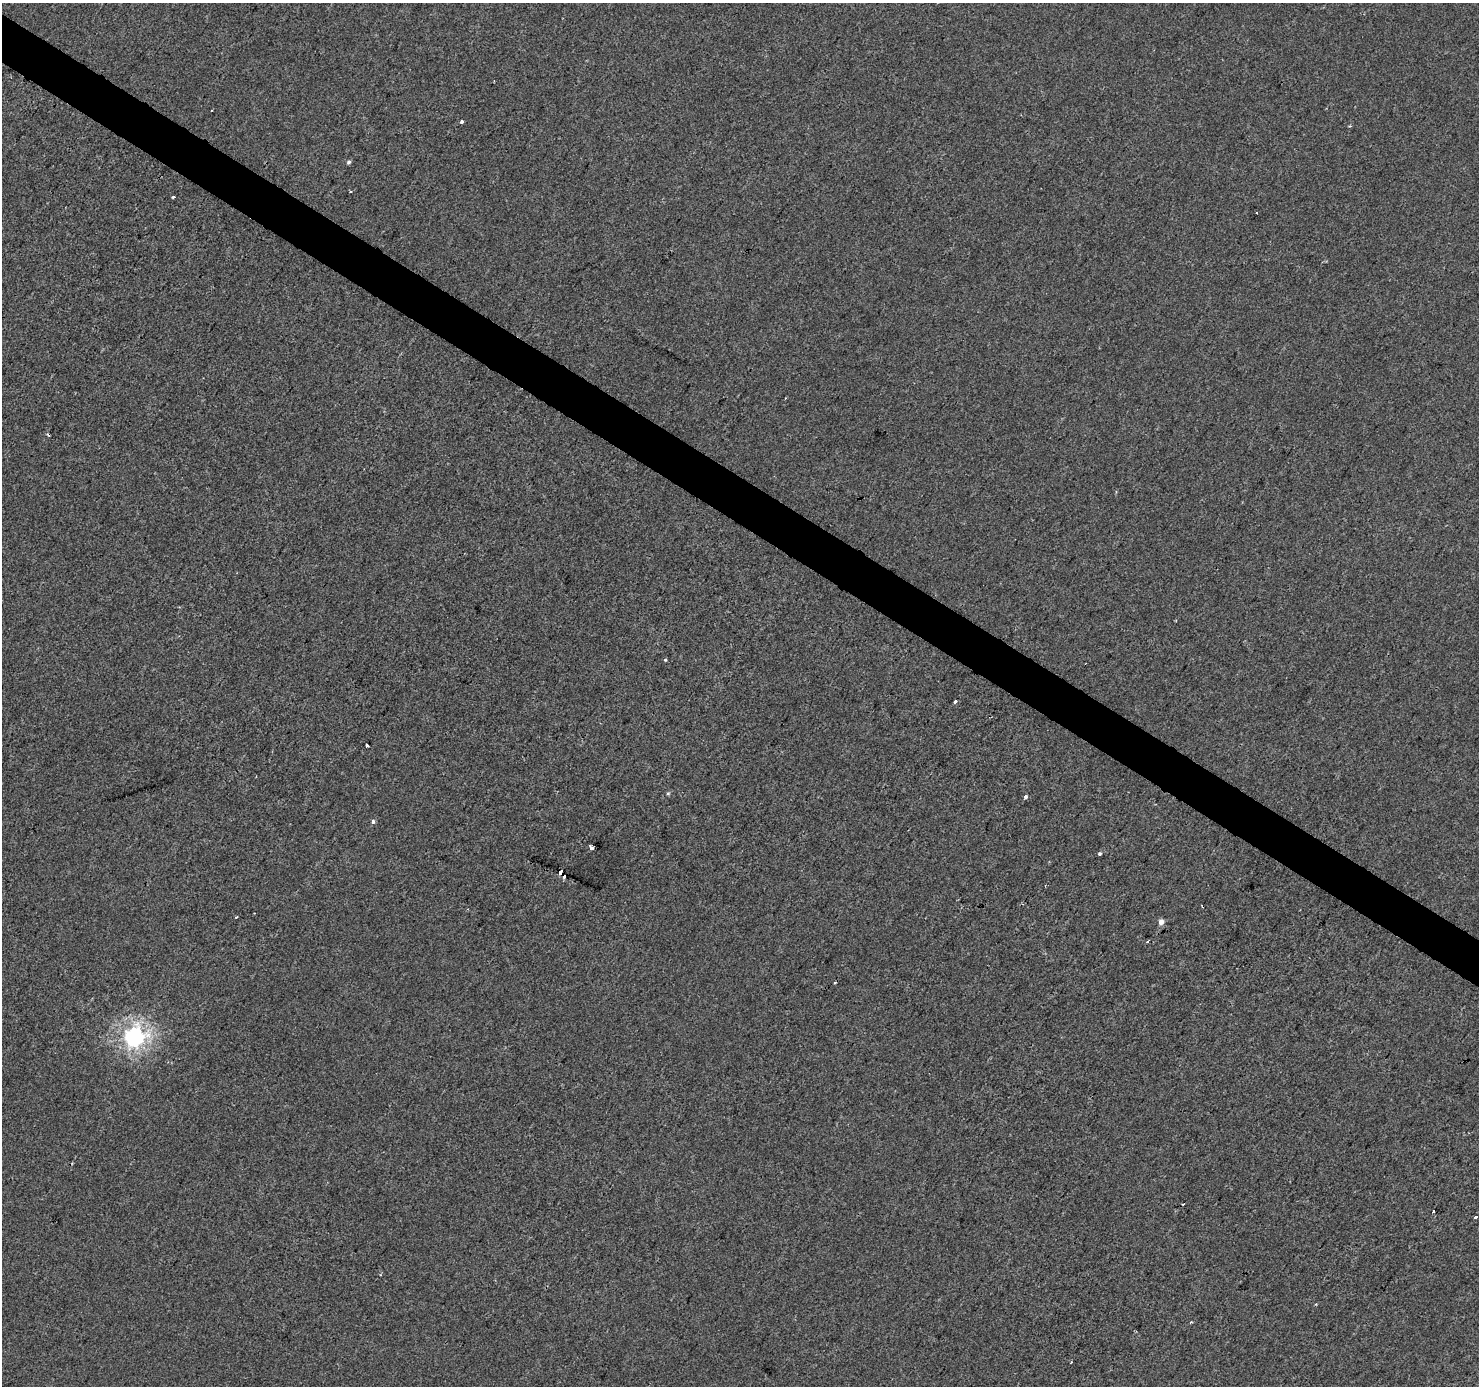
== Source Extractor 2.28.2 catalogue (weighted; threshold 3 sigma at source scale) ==
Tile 11 of 4 x 4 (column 3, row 3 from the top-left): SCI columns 2961-4437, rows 1637-3020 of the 5915 x 5974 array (HDU 1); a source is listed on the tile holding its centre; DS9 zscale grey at full resolution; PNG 1481 x 1388 px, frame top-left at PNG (2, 3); no overlay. Shown black and unused: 3% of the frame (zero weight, under 2 of 3 exposures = <1% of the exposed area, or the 3 px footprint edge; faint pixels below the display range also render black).
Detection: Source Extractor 2.28.2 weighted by HDU 2 'WHT'; one run over the whole footprint, this tile lists its part. Background -2.79e-04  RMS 0.0042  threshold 0.0188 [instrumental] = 3 sigma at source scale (4.5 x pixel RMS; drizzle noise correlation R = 1.50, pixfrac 1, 0.0396/0.0396 arcsec/px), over >= 5 px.
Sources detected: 26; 3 cosmic-ray / hot-pixel residue — not listed; the other 23 listed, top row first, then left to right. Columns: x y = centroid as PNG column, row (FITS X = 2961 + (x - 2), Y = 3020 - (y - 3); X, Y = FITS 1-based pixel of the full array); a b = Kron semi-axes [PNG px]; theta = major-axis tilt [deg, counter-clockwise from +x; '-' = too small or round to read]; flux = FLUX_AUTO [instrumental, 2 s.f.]
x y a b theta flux
462 122 3 3 - 3.2
1350 126 4 3 - 0.45
349 162 5 5 - 0.84
350 191 3 3 - 0.88
174 197 3 3 - 0.57
1256 213 2 2 - 0.44
665 660 3 3 - 0.67
955 702 3 3 - 2.3
367 745 4 3 - 2.2
668 793 5 5 - 0.5
1025 797 3 3 - 3.6
373 821 4 3 - 1.6
591 848 5 3 - 2.5
1099 854 3 3 - 1.6
560 872 4 3 - 4.6
564 877 3 3 - 1.7
1161 922 5 5 - 2.8
1148 942 3 3 - 0.57
835 982 3 2 - 0.54
134 1037 7 7 - 210
1434 1212 3 3 - 1.3
1475 1217 3 3 - 28
1191 1322 4 3 - 0.37